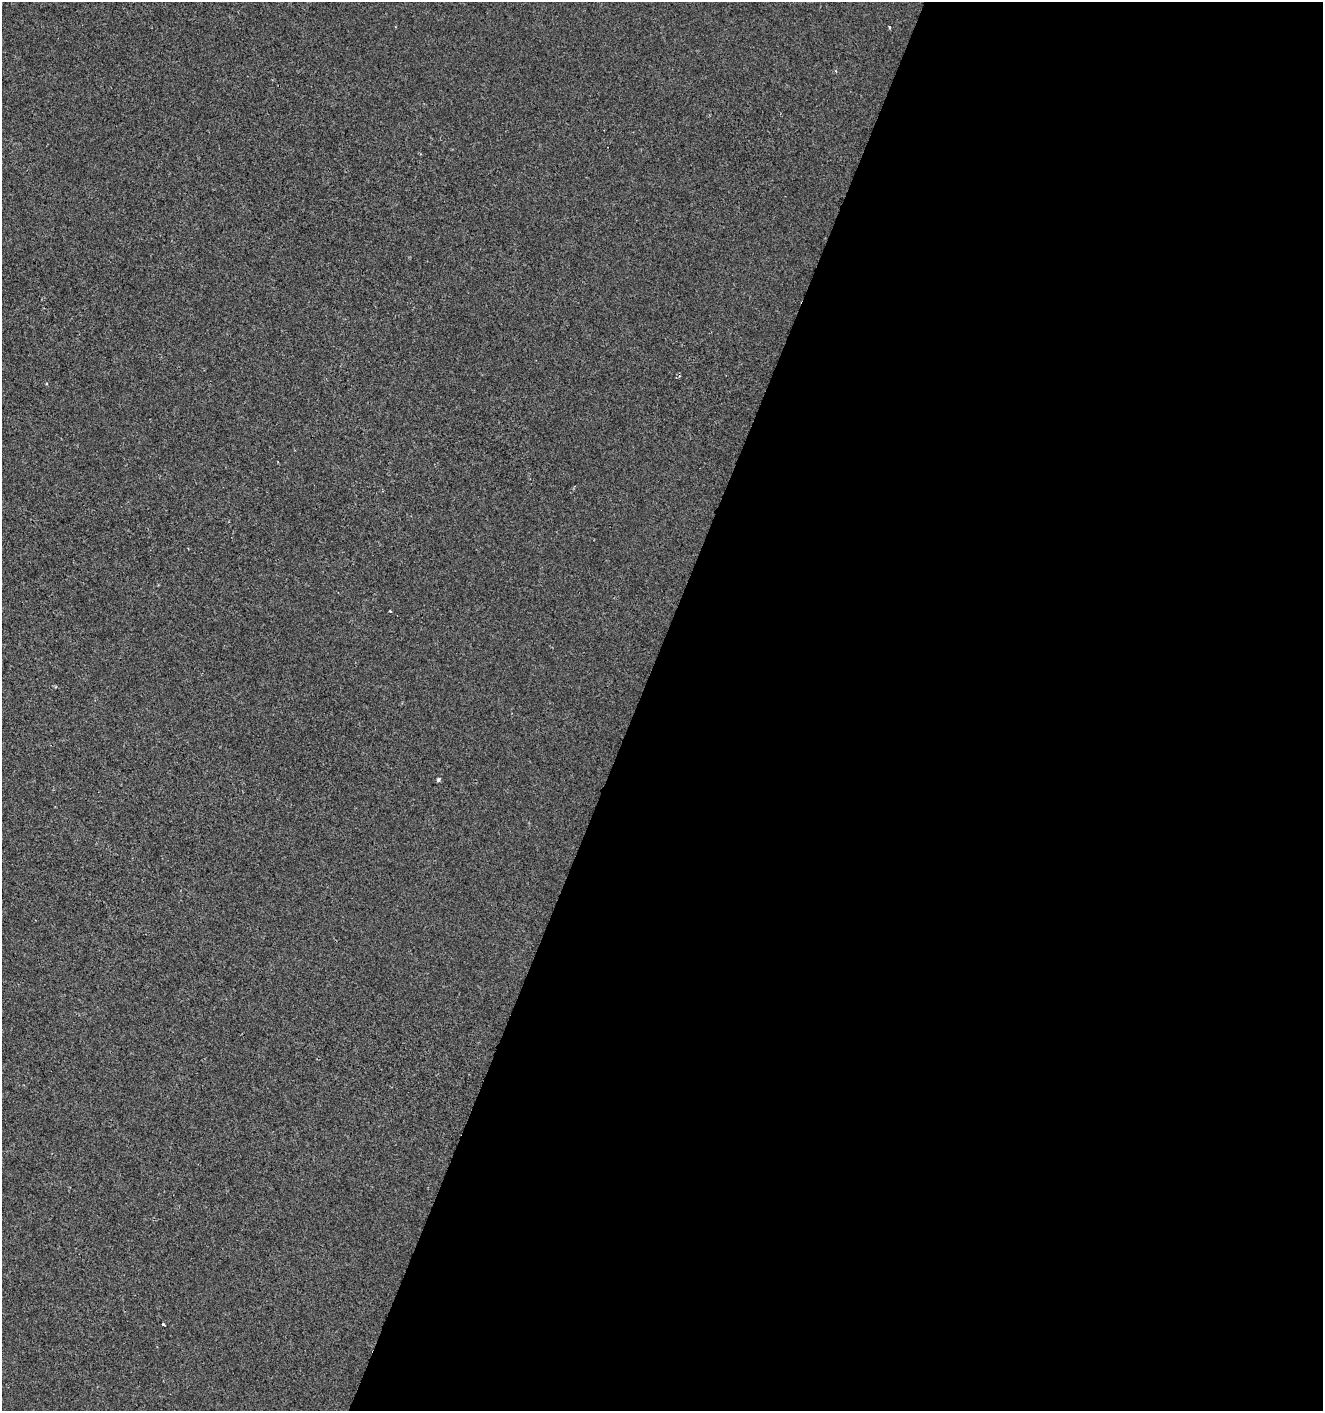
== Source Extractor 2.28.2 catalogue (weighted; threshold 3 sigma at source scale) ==
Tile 12 of 4 x 4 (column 4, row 3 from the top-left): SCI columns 4171-5491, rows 1417-2825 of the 5761 x 5642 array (HDU 1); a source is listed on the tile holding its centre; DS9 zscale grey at full resolution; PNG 1325 x 1413 px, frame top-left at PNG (2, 2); no overlay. Shown black and unused: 52% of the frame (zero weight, under 2 of 3 exposures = <1% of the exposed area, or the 3 px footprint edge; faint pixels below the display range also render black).
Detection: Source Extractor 2.28.2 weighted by HDU 2 'WHT'; one run over the whole footprint, this tile lists its part. Background -3.41e-04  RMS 0.0042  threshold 0.0188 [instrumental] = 3 sigma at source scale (4.5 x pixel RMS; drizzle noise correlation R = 1.50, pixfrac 1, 0.0396/0.0396 arcsec/px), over >= 5 px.
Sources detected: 5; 1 cosmic-ray / hot-pixel residue — not listed; the other 4 listed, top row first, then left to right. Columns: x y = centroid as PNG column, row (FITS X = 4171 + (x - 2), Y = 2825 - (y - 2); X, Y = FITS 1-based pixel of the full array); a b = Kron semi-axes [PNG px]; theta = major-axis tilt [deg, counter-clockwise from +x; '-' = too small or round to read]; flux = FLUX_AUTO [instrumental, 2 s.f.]
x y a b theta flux
889 27 3 3 - 0.69
390 611 3 3 - 0.51
438 780 4 3 - 1.3
163 1324 3 3 - 0.69